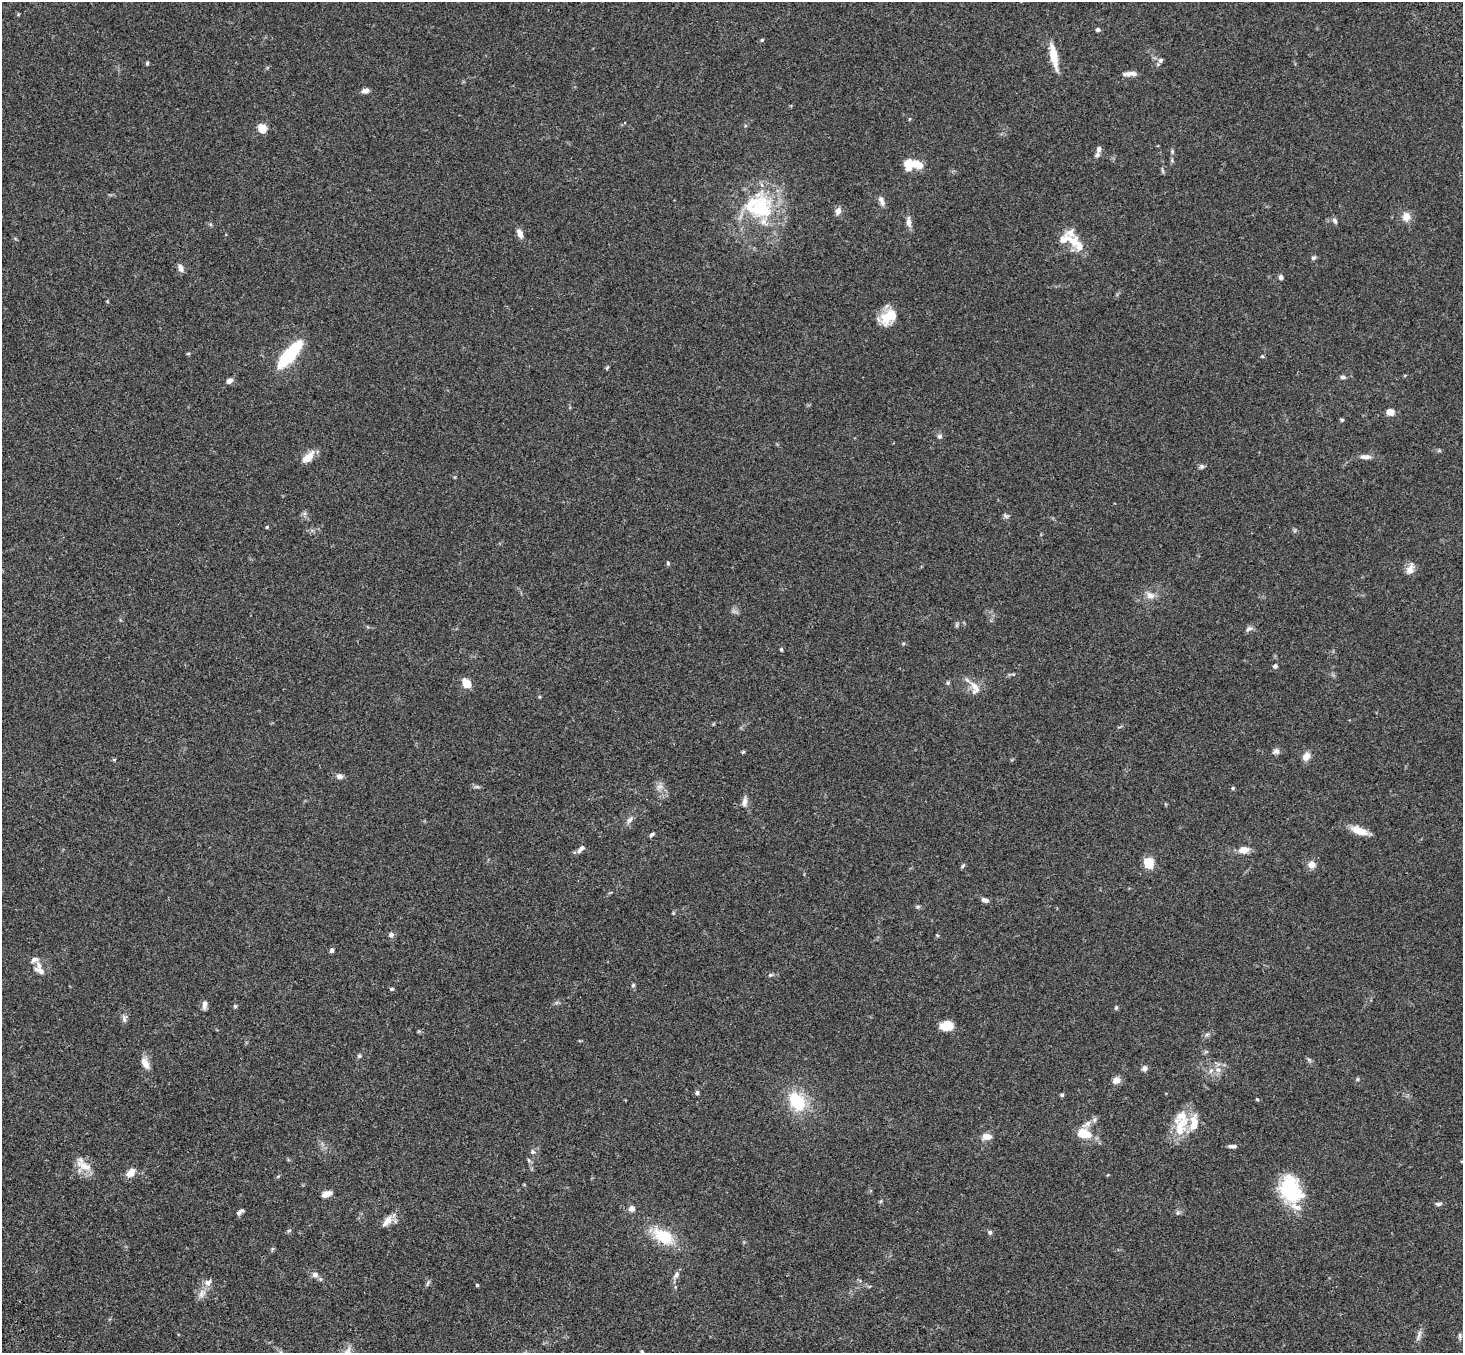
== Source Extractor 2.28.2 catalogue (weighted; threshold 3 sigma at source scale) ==
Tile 7 of 4 x 4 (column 3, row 2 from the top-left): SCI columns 3031-4491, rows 3078-4428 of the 6059 x 6016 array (HDU 1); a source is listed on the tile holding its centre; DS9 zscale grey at full resolution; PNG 1465 x 1355 px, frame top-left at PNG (2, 2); no overlay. Shown black and unused: <1% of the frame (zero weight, under 3 of 4 exposures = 6% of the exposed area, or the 3 px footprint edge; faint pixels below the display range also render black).
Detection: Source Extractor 2.28.2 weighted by HDU 2 'WHT'; one run over the whole footprint, this tile lists its part. Background 0.0606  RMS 0.0057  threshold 0.0254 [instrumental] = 3 sigma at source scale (4.5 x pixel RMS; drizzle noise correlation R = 1.50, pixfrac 1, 0.05/0.05 arcsec/px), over >= 5 px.
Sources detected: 132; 14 inside a brighter listed object's ellipse — not listed separately; the other 118 listed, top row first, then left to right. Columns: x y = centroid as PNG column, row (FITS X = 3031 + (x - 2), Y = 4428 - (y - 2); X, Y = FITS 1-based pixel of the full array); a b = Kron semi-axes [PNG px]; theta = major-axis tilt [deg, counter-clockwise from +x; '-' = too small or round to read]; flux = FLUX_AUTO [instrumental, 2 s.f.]
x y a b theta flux
1098 30 4 4 - 1.7
762 40 5 4 - 0.72
1054 56 28 7 -78 11
1161 60 6 6 - 1.5
147 63 5 4 - 0.72
1130 74 17 5 3 3.1
365 91 8 6 18 2.4
262 128 11 9 -65 5.1
1099 149 7 6 - 1.7
1172 151 6 4 -80 0.84
916 164 15 8 -21 9
1162 171 8 3 -71 0.77
882 201 14 6 -68 2.4
761 208 29 25 51 40
838 211 10 7 69 2.5
1406 217 11 10 - 4.5
1335 220 8 5 -52 1.3
909 222 15 6 -84 3
520 233 11 6 -69 3.4
1073 242 19 13 -42 8.2
1314 258 6 5 - 1.2
181 268 9 6 -66 2.6
1281 277 5 5 - 1.7
888 317 23 14 35 13
188 354 6 3 1 0.53
289 355 31 9 50 41
1262 356 5 4 - 0.6
607 368 5 4 - 0.71
1343 377 7 6 - 1.4
229 381 7 5 31 2.9
1390 412 8 6 -10 5
1342 420 4 4 - 0.79
940 436 7 6 - 1.4
308 457 18 9 44 6
1365 457 15 6 1 2.8
1202 466 7 7 - 1.2
1006 516 8 5 -26 1.2
267 527 4 4 - 0.56
668 563 5 4 - 0.82
1410 569 15 9 66 3.9
1150 595 11 9 -34 3.7
957 625 7 4 72 0.81
1249 629 10 6 27 1.7
781 649 4 4 - 0.64
1275 666 5 5 - 1.4
466 683 11 8 -53 6.2
948 683 6 5 - 0.9
975 687 19 9 -52 5.5
1276 751 9 7 20 1.9
743 752 6 4 44 0.62
1306 756 10 7 63 4.5
340 776 8 6 -10 2.3
659 787 10 6 12 2.1
1233 788 5 4 - 0.65
744 802 14 6 80 2.6
630 820 10 6 38 2
1359 831 22 9 -21 7.3
652 835 7 4 47 1.1
581 849 11 6 46 2.3
1244 850 14 9 7 4.4
1149 863 9 8 - 13
1312 864 8 8 - 4
963 866 6 4 59 0.82
985 900 9 5 -23 2
918 907 6 4 2 0.83
673 913 5 4 - 0.61
391 934 7 6 - 1.5
937 935 4 3 - 0.53
332 950 6 5 - 1.3
35 960 9 7 20 2.5
39 970 16 8 -25 3.5
770 975 7 5 16 1
633 985 5 4 - 0.81
392 989 5 4 - 0.83
205 1004 9 5 82 3.1
235 1006 5 5 - 0.73
1116 1007 6 4 75 0.79
124 1019 12 5 -78 1.8
946 1026 14 10 9 7.1
359 1056 5 5 - 0.86
1309 1060 8 4 -37 0.97
145 1063 13 7 -62 4.8
1144 1068 7 7 - 1.8
1211 1070 9 6 62 2.1
1218 1070 7 6 - 2.1
1357 1079 5 5 - 0.68
1117 1080 10 8 24 3.4
697 1093 7 5 88 0.99
1062 1095 5 4 - 0.95
1257 1099 4 4 - 0.64
797 1101 22 16 -57 24
1180 1126 32 17 68 15
1084 1133 16 11 -19 11
986 1137 8 6 7 5.4
1232 1146 9 4 -1 1.8
532 1152 7 6 - 1.3
529 1160 6 4 -87 0.77
84 1166 24 9 -25 6.8
131 1173 12 8 50 4.7
1291 1190 28 19 -69 43
326 1194 9 6 21 4.9
1438 1204 9 5 0 1.3
632 1209 8 7 - 2.5
240 1212 9 4 30 1.6
1178 1213 7 6 - 1.2
387 1221 17 8 52 4.5
289 1230 6 4 20 0.73
990 1232 6 5 - 1
663 1236 27 15 -30 20
315 1275 7 7 - 2.3
676 1275 13 6 55 2.2
428 1283 9 3 46 0.89
477 1285 4 4 - 0.67
202 1293 15 8 64 3.9
1419 1335 17 5 75 2.4
1460 1336 10 4 -85 1
347 1351 15 6 54 2.8
642 1351 4 3 - 0.61
Isophote crosses this tile's border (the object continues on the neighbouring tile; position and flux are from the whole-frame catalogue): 2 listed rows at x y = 347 1351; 642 1351